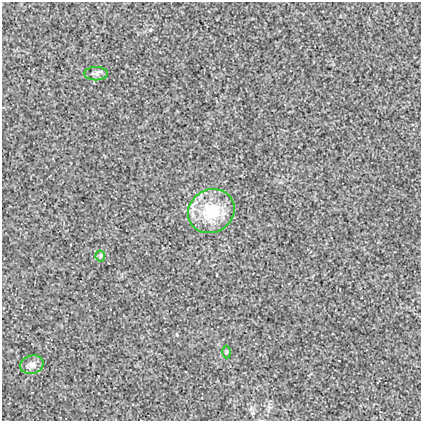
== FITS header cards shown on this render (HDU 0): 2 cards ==
NAXIS1  =                  419
NAXIS2  =                  419

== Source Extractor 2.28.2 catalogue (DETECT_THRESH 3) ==
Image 419 x 419 px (HDU 0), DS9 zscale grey, 1 PNG px = 1 image px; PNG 423 x 423 px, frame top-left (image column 1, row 419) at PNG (2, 2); each listed source drawn as its Kron ellipse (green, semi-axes under 4 px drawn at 4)
Background 0.00102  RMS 0.018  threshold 0.054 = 3 sigma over >= 5 px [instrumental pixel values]
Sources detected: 5; all 5 listed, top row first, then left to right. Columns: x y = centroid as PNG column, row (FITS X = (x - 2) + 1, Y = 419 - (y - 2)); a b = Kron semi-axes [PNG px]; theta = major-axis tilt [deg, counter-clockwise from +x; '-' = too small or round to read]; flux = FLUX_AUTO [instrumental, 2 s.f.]
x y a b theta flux
96 74 11 6 -1 4.1
211 211 24 21 30 58
100 256 5 5 - 1.8
227 352 6 4 89 1.6
32 365 12 9 15 6.8